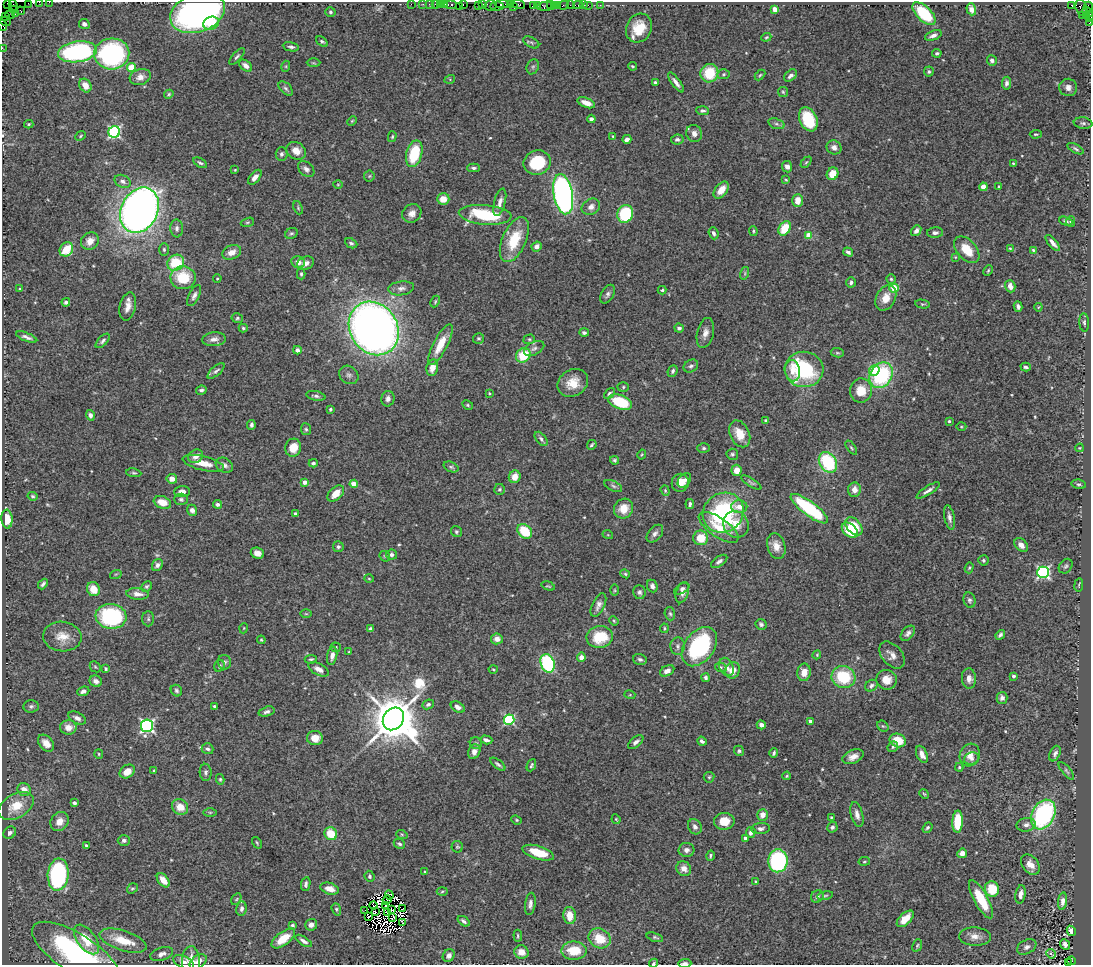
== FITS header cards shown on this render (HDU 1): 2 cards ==
NAXIS1  =                 1089
NAXIS2  =                  963

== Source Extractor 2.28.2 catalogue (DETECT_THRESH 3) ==
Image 1089 x 963 px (HDU 1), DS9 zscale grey, 1 PNG px = 1 image px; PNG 1093 x 967 px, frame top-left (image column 1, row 963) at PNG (2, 2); each listed source drawn as its Kron ellipse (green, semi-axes under 4 px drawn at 4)
Background 1.7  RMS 0.049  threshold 0.148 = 3 sigma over >= 5 px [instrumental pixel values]
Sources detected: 532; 5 with non-positive FLUX_AUTO (blend fragments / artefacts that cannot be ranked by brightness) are neither listed nor drawn; of the other 527, the 500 brightest by FLUX_AUTO listed and drawn (27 fainter detections omitted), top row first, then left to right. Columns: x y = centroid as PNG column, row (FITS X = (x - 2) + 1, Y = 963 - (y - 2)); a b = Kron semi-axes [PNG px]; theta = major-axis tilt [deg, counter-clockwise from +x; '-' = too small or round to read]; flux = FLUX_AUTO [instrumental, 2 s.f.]
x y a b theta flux
39 2 2 2 - 26
49 2 2 2 - 35
7 3 2 2 - 5.3
28 3 2 2 - 72
411 4 2 2 - 47
423 4 2 2 - 78
429 4 2 2 - 42
440 4 3 2 - 85
445 4 4 3 - 69
451 4 6 3 0 290
463 4 3 2 - 74
502 4 7 2 0 380
510 4 4 2 - 53
518 4 7 3 -9 330
13 5 6 3 -60 42
436 5 4 3 - 280
478 5 4 2 - 150
483 5 4 3 - 250
490 5 6 5 - 290
537 5 3 2 - 140
551 5 4 2 - 230
554 5 3 2 - 110
558 5 3 2 - 110
564 5 5 3 - 120
570 5 2 2 - 17
578 5 5 2 - 150
583 5 2 2 - 34
588 5 5 2 - 67
600 5 2 2 - 28
1072 5 4 3 - 1300
459 6 2 2 - 9
497 6 7 4 4 440
514 6 4 3 - 100
533 6 4 3 - 180
547 6 10 4 8 390
1088 6 5 4 - 150
1081 8 8 5 -74 310
14 9 3 2 - 58
775 9 4 4 - 50
971 9 6 4 -70 22
21 11 4 3 - 95
330 12 5 4 - 5.4
1088 12 6 3 -43 160
198 13 28 19 19 1300
15 14 3 2 - 60
924 14 14 7 -44 180
10 15 5 2 - 86
1082 16 2 2 - 37
1086 16 3 3 - 85
6 17 2 2 - 47
1090 17 5 2 - 160
5 21 6 3 -14 150
1089 22 4 2 - 86
211 23 8 6 21 42
84 24 5 5 - 10
3 25 5 2 - 100
639 28 15 12 63 76
933 35 9 4 22 14
766 37 5 4 - 3.7
322 41 6 3 -36 5.5
531 42 9 5 -28 6.2
291 47 8 4 -9 9.1
2 48 2 2 - 32
77 52 19 10 8 540
937 53 4 3 - 6.3
112 54 17 15 4 510
237 57 10 4 48 8.1
992 60 5 5 - 12
313 63 7 3 0 3.8
246 66 7 5 -39 19
286 66 5 3 - 4
633 66 4 3 - 4
533 67 8 6 68 7.8
131 68 4 4 - 86
929 72 5 5 - 6.4
709 73 9 9 - 120
724 74 6 5 - 5.2
760 75 6 3 44 4.3
790 75 7 5 43 13
140 77 11 8 17 21
450 79 5 3 - 3.4
676 82 12 4 -53 15
655 83 3 3 - 5.5
1006 83 6 4 82 10
85 85 7 5 -58 32
1068 87 9 8 - 18
286 88 8 5 -45 8.4
783 92 5 5 - 4.8
169 94 5 4 - 4.3
586 103 9 4 -22 26
702 111 6 4 -4 6.9
591 119 4 4 - 12
808 119 12 8 -66 130
352 121 5 4 - 3.8
1083 123 9 5 -7 9.2
29 124 4 3 - 4.2
776 124 8 5 -18 9.7
114 132 6 5 - 560
694 133 9 7 -65 19
1036 134 6 3 2 4.3
81 136 5 4 - 4.1
613 136 3 3 - 3.3
392 137 5 4 - 4.4
627 139 4 4 - 14
677 139 6 5 - 8.9
834 147 7 7 - 20
1076 149 9 4 -28 6.5
296 151 10 8 -33 29
281 154 7 6 - 8.2
414 154 14 8 75 130
537 162 14 12 21 140
806 162 6 4 45 4.4
200 163 7 4 -32 6.7
1013 163 3 3 - 3
787 167 6 5 - 13
474 168 6 4 0 7
306 169 9 6 -45 12
235 170 4 3 - 2.9
832 174 6 5 - 53
369 176 5 5 - 4.9
255 177 9 5 51 18
786 180 3 3 - 3.1
123 181 8 6 -26 12
338 184 5 3 - 3
983 187 4 4 - 48
999 187 3 3 - 4.1
721 190 10 6 51 38
563 194 20 9 -79 1400
443 199 6 5 - 38
798 200 6 5 - 36
500 202 14 5 75 19
591 207 9 7 29 18
298 208 7 4 -67 4.4
139 210 24 18 63 2700
412 213 10 8 39 23
625 214 9 7 69 190
485 215 26 10 -4 220
1066 221 7 4 -17 7.7
1071 221 5 4 - 6.1
247 222 7 4 18 5
177 228 9 6 -86 11
785 228 8 5 59 84
753 231 5 2 - 4.3
916 231 6 4 52 13
291 233 6 5 - 6.2
713 233 6 4 -69 9.7
935 233 8 5 4 11
809 235 4 4 - 65
514 240 24 12 66 110
90 241 9 8 - 25
351 243 6 4 -26 7.6
1053 243 10 3 -50 16
537 246 5 4 - 15
1010 248 4 3 - 3.3
66 249 7 6 - 100
164 249 6 5 - 5.6
967 250 16 9 -49 68
1033 250 3 3 - 4.4
232 252 10 7 21 29
848 252 5 3 - 9.2
955 257 4 3 - 3.1
298 262 7 6 - 23
176 263 9 7 37 120
305 263 9 6 24 19
988 270 5 3 - 4.1
745 273 6 4 73 4.9
301 274 5 4 - 5
183 278 13 11 -3 120
217 278 4 3 - 3.6
891 279 5 4 - 4.8
851 282 5 4 - 7.5
1010 286 6 5 - 19
401 288 13 7 7 15
894 288 4 4 - 83
20 289 3 3 - 4.6
662 290 4 3 - 4.9
608 294 10 6 61 11
194 296 11 5 64 13
886 298 13 9 61 44
66 302 4 3 - 7
435 302 6 4 64 4.2
923 304 7 4 -9 4.5
128 307 14 8 76 26
1018 307 5 3 - 11
1038 307 4 4 - 3.2
237 318 6 4 -10 5.4
1084 322 9 5 -86 7.5
243 328 4 4 - 5.1
374 328 28 23 -57 3100
679 328 5 4 - 9.2
584 333 5 4 - 8.5
705 333 15 8 77 24
27 337 11 4 -21 12
479 338 5 5 - 6
214 339 12 7 4 17
529 339 6 4 20 5.1
103 341 9 4 46 8.3
440 344 22 7 63 71
534 348 11 6 27 11
297 350 4 4 - 17
837 353 6 4 -7 5.3
523 355 8 6 46 110
691 366 8 6 33 8.8
1026 367 5 3 - 7
432 368 8 5 79 33
804 369 19 17 -5 330
874 370 5 5 - 81
216 371 10 4 41 8.9
673 371 6 4 67 7.2
792 371 10 7 -80 26
349 375 10 8 -35 14
881 375 13 11 57 320
573 383 16 13 32 57
623 387 6 5 - 5
201 390 5 4 - 7.6
861 391 12 11 - 62
489 393 4 3 - 3.9
609 393 6 4 46 5.4
316 396 9 4 -11 9.5
388 399 8 6 76 14
620 402 12 7 -20 150
468 405 6 4 -27 4.4
330 409 3 3 - 4.9
90 415 5 4 - 13
766 421 4 4 - 6.8
949 421 4 3 - 5.1
251 425 5 3 - 8.9
961 427 5 3 - 3.2
306 429 6 5 - 6.1
740 434 14 9 -64 54
541 439 8 5 -50 8.6
592 445 5 3 - 4.9
293 448 9 8 - 54
704 448 6 5 - 5.7
851 448 8 4 -55 4.8
1080 448 4 3 - 3.6
642 454 5 3 - 2.9
732 454 6 5 - 6.6
196 456 8 6 36 22
614 460 4 4 - 5.5
828 462 11 8 -56 240
203 463 21 7 -13 51
313 463 4 3 - 5.3
224 465 9 7 -30 14
451 467 8 5 -21 6.5
737 470 6 5 - 31
134 473 7 4 -7 5.6
515 477 6 6 - 35
172 479 5 5 - 27
684 480 8 5 50 15
305 482 4 4 - 19
680 483 9 8 - 31
751 483 11 4 -33 7.5
354 484 4 4 - 58
1079 484 7 4 -9 6
613 486 9 5 -25 8.4
499 489 5 5 - 5.3
854 490 7 6 - 25
928 490 13 3 33 13
665 491 5 4 - 4.6
182 492 8 5 4 22
336 494 10 6 44 41
33 496 5 4 - 5
181 499 7 5 -2 7.7
162 502 9 6 -21 48
217 504 4 4 - 8
690 504 5 3 - 10
739 507 8 6 0 26
623 509 10 9 - 49
809 509 23 7 -37 300
192 510 5 5 - 15
723 513 21 19 36 410
296 514 4 3 - 13
949 517 13 5 -78 15
7 519 9 5 -85 39
736 524 14 12 -54 49
854 526 10 7 -49 83
719 527 23 9 -35 76
850 530 9 6 -42 120
525 531 8 6 -42 100
456 532 6 5 - 5.8
655 534 10 6 50 13
608 535 5 3 - 3.3
701 538 7 7 - 61
1021 545 8 5 -47 20
776 546 13 9 -74 36
338 547 5 5 - 7.5
257 553 7 5 -19 20
391 555 5 5 - 9.5
385 556 6 5 - 4.6
983 560 5 5 - 6.6
719 561 9 5 34 11
157 565 6 5 - 11
1066 566 8 6 50 7.8
969 568 6 4 72 4.7
1043 572 6 5 - 580
116 574 6 3 17 3.5
625 574 5 4 - 5.1
369 579 5 3 - 3.2
43 584 6 3 49 7.5
1079 585 7 3 82 3.6
548 586 7 3 -16 4
652 586 6 5 - 11
146 587 6 4 43 5.9
93 589 7 6 - 51
682 589 8 4 30 6.6
615 590 6 3 -89 4
639 592 7 6 - 8.8
682 593 11 6 72 15
138 594 11 5 -6 20
969 600 8 6 -77 8.2
598 605 13 6 64 17
306 614 6 4 -1 3.1
670 614 7 5 -72 6.3
111 616 15 12 -7 330
148 619 7 6 - 7.1
614 621 5 3 - 3.3
761 624 6 5 - 7.9
244 628 5 3 - 2.9
664 628 4 3 - 4
371 629 4 3 - 16
908 633 9 5 49 11
1000 635 5 3 - 8
62 637 19 15 -6 54
600 637 13 11 7 110
497 639 6 5 - 16
261 640 4 3 - 3.4
678 646 9 7 -87 12
336 647 5 5 - 6.5
699 647 22 14 53 370
349 652 3 3 - 3.4
817 655 4 4 - 3.6
892 655 15 10 -49 28
332 656 9 5 78 17
581 657 5 4 - 20
311 659 6 4 8 5.2
640 659 7 5 -16 8.6
224 662 7 6 - 8.9
548 663 9 6 -68 380
219 666 6 5 - 6.2
95 667 6 5 - 4.5
721 667 6 4 -19 4.9
726 667 9 7 -64 18
106 669 4 3 - 5.2
318 669 11 5 -29 22
493 669 4 4 - 3.2
732 670 8 7 - 35
667 671 8 5 27 16
804 672 8 7 - 30
1013 676 3 3 - 9
843 677 12 11 - 160
705 678 4 4 - 7.6
969 678 10 7 -86 20
886 680 10 10 - 40
96 681 6 5 - 13
871 686 7 5 36 8.7
83 691 6 4 21 12
176 691 6 5 - 6.9
630 695 5 3 - 3.6
1002 698 6 5 - 12
428 704 6 4 25 8.2
31 706 7 6 - 8.3
215 706 3 3 - 9.5
458 707 7 5 -30 15
267 712 8 4 16 9.3
77 718 9 5 -26 14
393 719 12 10 53 18000
509 720 5 5 - 380
810 722 4 3 - 16
761 725 4 4 - 13
147 726 6 6 - 700
883 726 6 5 - 5.6
68 727 8 7 - 29
315 738 8 7 - 38
486 740 6 3 -17 11
898 740 8 6 -22 75
702 741 5 4 - 9.4
636 742 9 5 39 12
46 743 9 6 -49 32
476 743 6 6 - 7
893 747 6 4 44 5.4
208 749 6 5 - 7.3
739 751 5 5 - 5.6
474 752 7 6 - 18
774 753 4 3 - 6.2
99 754 5 4 - 3.7
922 754 9 5 -67 21
1055 754 8 5 66 12
970 755 11 10 - 26
853 757 11 6 23 26
972 758 8 6 21 12
498 764 9 3 -38 7.3
531 765 6 4 66 6.3
959 767 4 4 - 4.5
127 771 8 6 37 41
154 771 4 3 - 5.2
1066 771 11 4 -50 6.1
206 772 8 6 -86 9.5
787 776 4 3 - 3.7
709 777 5 5 - 5.1
220 779 5 4 - 4.9
24 790 7 6 - 40
924 794 5 4 - 3.9
74 803 4 4 - 11
16 806 19 12 29 82
180 807 8 7 - 42
210 812 6 4 0 5.2
1043 814 16 11 62 460
763 815 6 5 - 24
857 815 13 6 -76 19
831 817 3 2 - 2.9
616 819 5 4 - 3.7
516 820 5 4 - 3.8
724 821 10 8 2 53
59 822 10 8 52 35
958 822 11 5 87 130
1026 825 10 6 10 14
695 827 8 6 -60 14
832 827 5 5 - 9
761 828 9 5 6 11
927 828 6 4 51 5.8
10 833 7 5 43 12
751 833 5 5 - 11
331 834 7 6 - 73
402 835 6 3 -20 4.3
745 838 4 3 - 7.6
124 840 6 5 - 8.5
257 843 6 3 -55 3.8
399 844 6 4 -28 6.5
86 845 4 3 - 4.6
457 847 6 5 - 4.9
686 850 8 7 - 15
538 853 16 6 -17 93
962 853 5 4 - 24
710 856 5 3 - 6
778 861 11 9 86 390
864 861 6 3 9 3.5
1030 865 11 8 -51 30
684 869 8 7 - 25
425 872 4 3 - 3.5
58 875 16 10 84 510
370 876 6 5 - 6.4
163 880 8 5 -51 32
756 881 4 4 - 5.3
306 884 7 4 81 8.1
132 888 6 4 37 5
330 889 9 5 -16 31
992 889 8 7 - 100
442 891 5 3 - 3.9
1020 894 9 5 79 18
389 895 4 2 - 10
817 896 7 5 40 12
825 896 8 4 12 4.8
236 899 6 4 58 4.6
981 899 21 7 -61 120
387 900 5 2 - 3.2
1063 901 9 4 84 16
530 904 11 5 82 12
373 906 4 2 - 3
386 906 3 2 - 4.7
241 909 7 5 82 12
336 909 6 4 -72 5.5
403 909 3 2 - 5.8
365 910 4 2 - 7
391 910 4 2 - 3.4
375 912 4 2 - 6.4
387 913 3 2 - 3.7
570 915 8 6 -84 47
369 916 4 3 - 4.7
392 918 3 2 - 3.5
905 919 10 5 44 44
464 921 7 4 -37 8.8
403 923 4 2 - 2.9
292 925 3 3 - 5.3
311 925 6 6 - 15
1071 931 5 4 - 19
518 936 6 3 -85 4.5
655 937 8 4 -16 6
975 937 16 9 -3 28
283 938 14 6 37 57
600 938 11 9 -28 72
86 939 17 9 -54 74
123 941 24 10 -18 69
304 941 9 4 -32 12
1065 944 6 4 -49 10
917 945 6 4 68 5.1
1027 947 10 7 27 14
574 951 12 9 2 80
521 952 7 6 - 31
76 953 50 19 -32 560
162 954 12 6 18 18
1051 954 5 3 - 16
449 956 7 5 53 13
191 961 15 9 -89 34
1071 961 4 2 - 220
184 962 11 6 -25 16
198 962 9 6 37 18
653 963 5 3 - 4.1
685 963 6 3 2 13
1068 963 4 3 - 500
At the frame edge (FLAGS 8, measured only in part): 12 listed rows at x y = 39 2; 49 2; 7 3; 28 3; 1088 6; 1090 17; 1089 22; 3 25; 2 48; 653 963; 685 963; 1068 963
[27 fainter detections neither listed nor drawn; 5 non-positive-flux detections neither listed nor drawn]